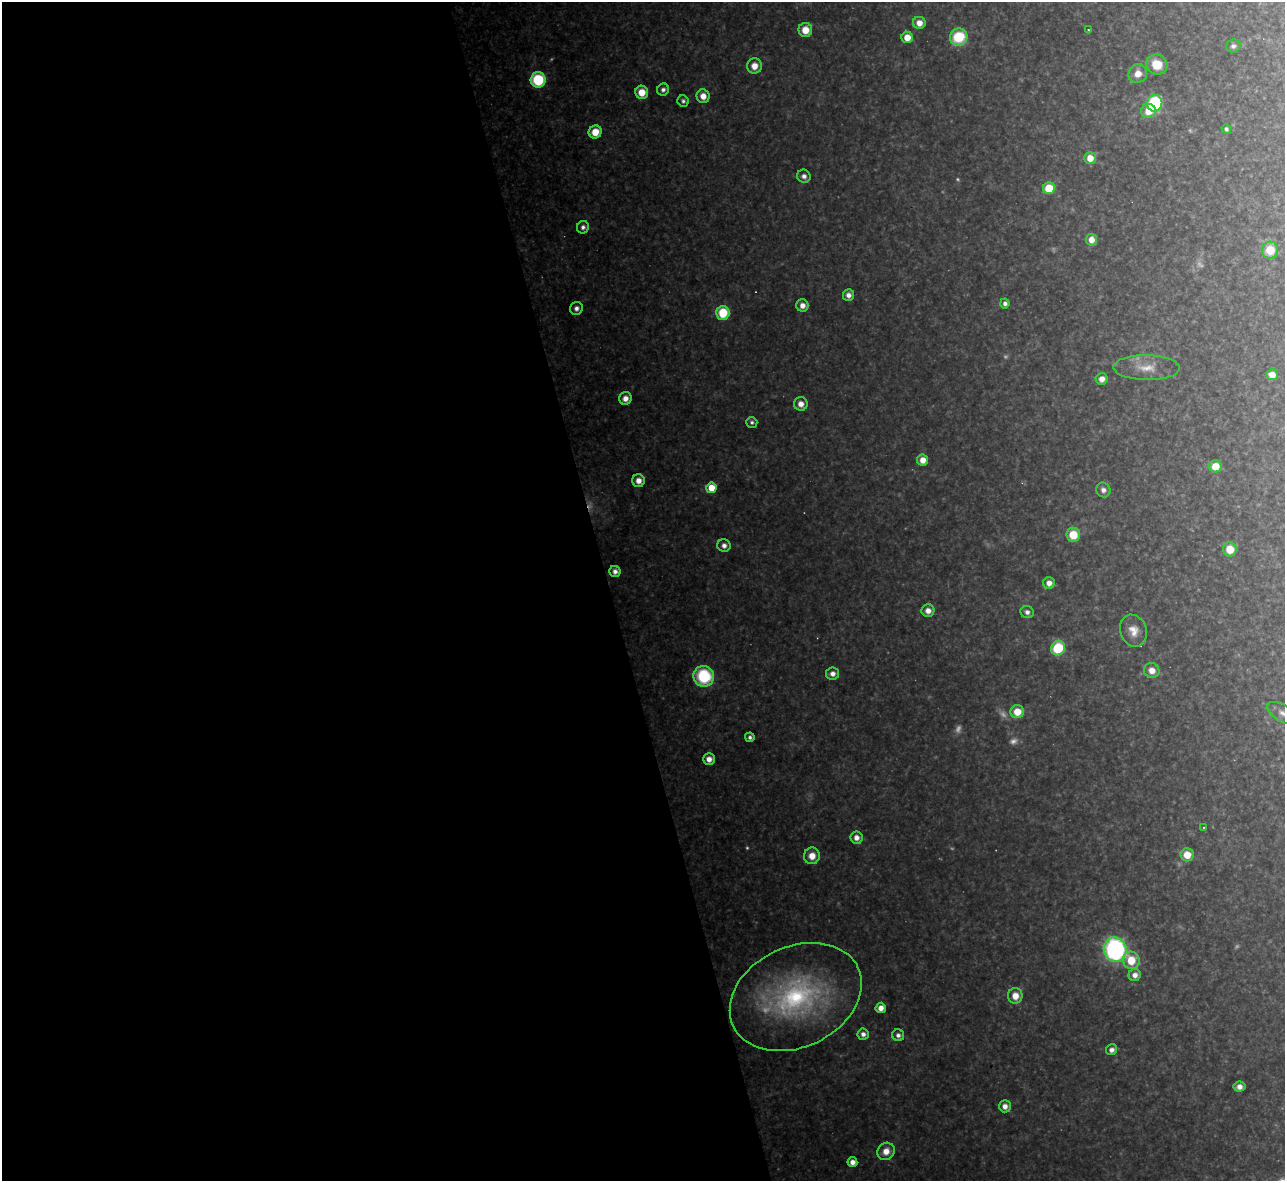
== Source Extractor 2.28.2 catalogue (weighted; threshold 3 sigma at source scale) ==
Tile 9 of 4 x 4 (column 1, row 3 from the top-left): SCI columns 1-1283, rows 1320-2498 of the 5133 x 5115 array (HDU 1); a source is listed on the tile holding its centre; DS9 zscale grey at full resolution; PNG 1287 x 1183 px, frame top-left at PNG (2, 2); each listed source drawn as its Kron ellipse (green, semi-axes under 4 px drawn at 4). Shown black and unused: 47% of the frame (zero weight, under 3 of 4 exposures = <1% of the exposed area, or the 3 px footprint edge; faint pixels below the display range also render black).
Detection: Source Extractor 2.28.2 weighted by HDU 2 'WHT'; one run over the whole footprint, this tile lists its part. Background 0.325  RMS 0.02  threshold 0.0878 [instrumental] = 3 sigma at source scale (4.5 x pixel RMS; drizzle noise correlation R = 1.50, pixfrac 1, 0.05/0.05 arcsec/px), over >= 5 px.
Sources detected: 85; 12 too faint to see at this stretch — neither listed nor drawn; the other 73 listed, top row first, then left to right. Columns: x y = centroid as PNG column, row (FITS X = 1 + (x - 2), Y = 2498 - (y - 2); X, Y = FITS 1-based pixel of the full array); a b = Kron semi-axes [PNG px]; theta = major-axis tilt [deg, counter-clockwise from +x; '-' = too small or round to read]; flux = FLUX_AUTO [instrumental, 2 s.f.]
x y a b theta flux
919 23 6 6 - 19
805 30 7 7 - 33
1088 30 3 2 - 2.6
907 37 6 5 - 28
959 37 9 8 - 97
1233 46 7 6 - 7.9
1157 64 11 10 - 48
754 66 8 7 - 24
1138 74 9 9 - 22
538 80 7 7 - 140
663 90 6 6 - 7.7
642 92 6 6 - 36
703 96 7 6 - 21
683 101 6 5 - 5.3
1155 103 8 7 - 210
1148 111 7 7 - 33
1226 129 5 4 - 5
595 132 6 6 - 37
1090 158 6 6 - 28
804 176 7 6 - 10
1049 188 6 6 - 68
583 227 6 6 - 8.1
1091 240 6 5 - 20
1270 250 8 8 - 46
848 295 6 5 - 12
1005 303 5 4 - 7
802 305 6 6 - 15
576 308 6 6 - 9.6
723 313 7 6 - 80
1147 368 33 12 -1 40
1272 375 6 5 - 21
1102 379 6 5 - 16
625 398 6 6 - 16
801 404 7 7 - 17
752 422 5 5 - 5.2
923 460 5 5 - 24
1215 466 6 6 - 38
638 481 6 6 - 17
711 488 5 5 - 44
1103 490 7 7 - 10
1073 535 7 7 - 52
724 545 6 6 - 11
1230 549 7 7 - 38
615 571 5 5 - 9.9
1049 583 6 6 - 15
928 611 6 6 - 16
1027 612 7 6 - 9.4
1133 631 16 13 -70 27
1058 648 7 6 - 100
1152 670 8 7 - 21
832 674 6 6 - 12
704 676 10 10 - 140
1017 712 7 6 - 37
1283 713 17 8 -30 16
750 737 5 4 - 6
709 759 6 6 - 16
1203 827 3 3 - 1.7
856 838 6 6 - 14
1187 855 6 6 - 36
812 856 8 8 - 26
1115 950 12 11 - 400
1131 960 9 8 - 47
1135 975 6 6 - 13
1015 996 8 7 - 26
796 997 69 50 25 430
881 1008 5 5 - 16
863 1034 5 5 - 9.5
898 1035 6 6 - 7.5
1112 1050 6 5 - 10
1239 1087 6 5 - 13
1005 1106 6 6 - 14
886 1151 9 8 - 24
852 1162 5 5 - 15
Isophote crosses this tile's border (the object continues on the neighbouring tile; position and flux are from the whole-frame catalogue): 1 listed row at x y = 1283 713